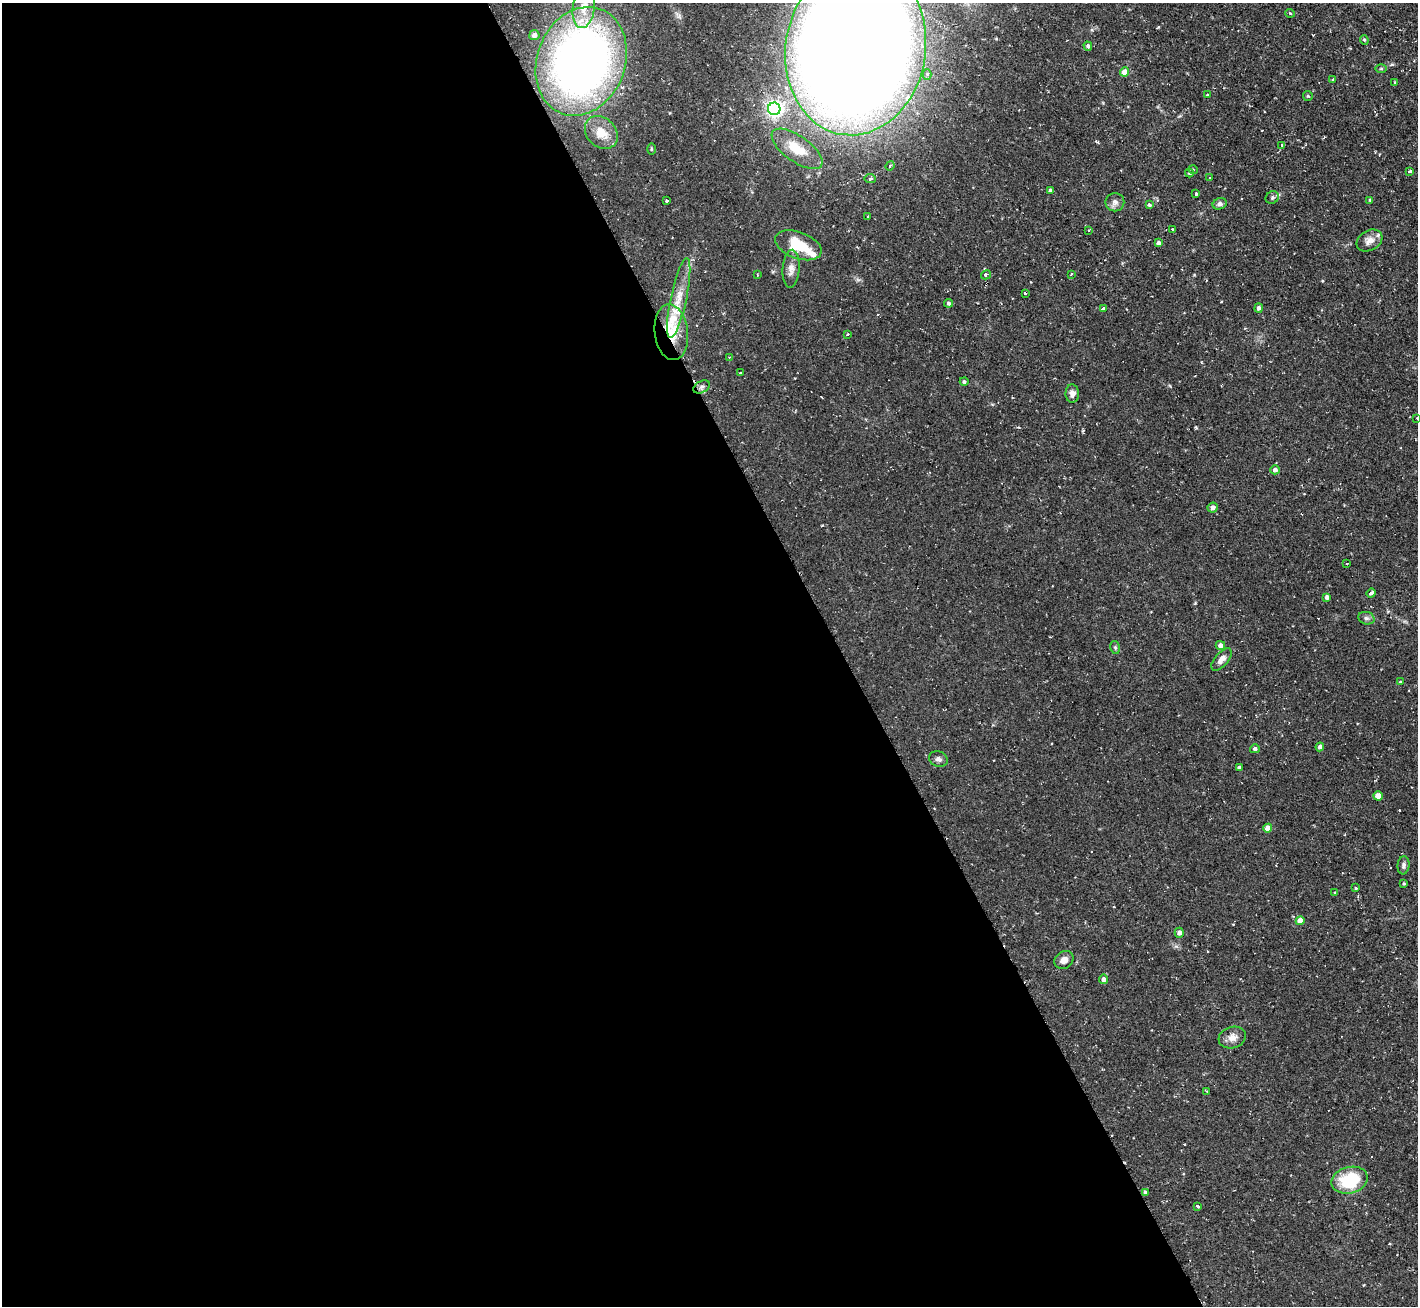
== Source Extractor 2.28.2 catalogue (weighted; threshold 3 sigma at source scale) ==
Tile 9 of 4 x 4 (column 1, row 3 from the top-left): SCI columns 1-1416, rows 1590-2893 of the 5665 x 5649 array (HDU 1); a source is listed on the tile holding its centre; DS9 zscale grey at full resolution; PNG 1420 x 1308 px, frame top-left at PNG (2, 3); each listed source drawn as its Kron ellipse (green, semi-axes under 4 px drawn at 4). Shown black and unused: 59% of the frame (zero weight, under 2 of 3 exposures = <1% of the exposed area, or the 3 px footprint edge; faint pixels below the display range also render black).
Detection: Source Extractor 2.28.2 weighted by HDU 2 'WHT'; one run over the whole footprint, this tile lists its part. Background 0.085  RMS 0.0075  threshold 0.0336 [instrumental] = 3 sigma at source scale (4.5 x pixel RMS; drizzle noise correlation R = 1.50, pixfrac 1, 0.05/0.05 arcsec/px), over >= 5 px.
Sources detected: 95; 5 cosmic-ray / hot-pixel residue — neither listed nor drawn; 5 inside a brighter listed object's ellipse — not listed separately; the other 85 listed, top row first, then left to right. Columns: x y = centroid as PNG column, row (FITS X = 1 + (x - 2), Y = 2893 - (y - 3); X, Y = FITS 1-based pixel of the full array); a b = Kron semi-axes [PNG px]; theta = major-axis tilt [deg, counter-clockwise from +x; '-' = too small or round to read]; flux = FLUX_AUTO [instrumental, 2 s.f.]
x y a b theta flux
584 7 21 11 83 13
1290 13 5 3 - 0.66
534 35 5 5 - 2.6
1364 40 5 4 - 1
1088 46 4 4 - 1.5
856 48 87 70 81 2400
581 61 56 44 69 450
1381 69 6 4 0 0.94
1124 72 4 4 - 8.2
927 74 5 4 - 1.6
1333 80 4 4 - 0.73
1395 82 4 3 - 0.63
1207 95 3 2 - 0.62
1308 96 5 4 - 0.95
774 109 6 6 - 240
601 132 18 14 -45 12
1282 145 3 2 - 1.1
651 149 5 3 - 0.72
797 149 30 13 -35 18
890 166 5 4 - 0.99
1193 170 5 3 - 0.59
1410 171 3 3 - 1.5
1189 173 4 4 - 1
870 178 6 4 -8 1.8
1210 178 3 3 - 1.8
1050 190 4 4 - 1.4
1196 194 3 3 - 2.1
1272 197 7 6 - 1.5
1370 200 4 3 - 0.76
667 201 3 3 - 4.2
1115 202 9 9 - 3.4
1149 204 3 3 - 5
1220 204 7 5 23 2.4
868 216 3 3 - 1.2
1173 229 3 2 - 1.2
1088 230 3 2 - 0.74
1369 240 14 10 30 5.5
1158 243 4 4 - 2.3
798 245 24 13 -21 28
791 269 19 8 87 5.5
1071 274 4 3 - 0.94
757 275 3 2 - 0.75
986 275 5 4 - 2.7
1025 293 3 3 - 1.5
679 298 41 8 78 15
948 303 4 4 - 1.4
1259 308 4 4 - 2
1103 309 4 3 - 2.7
671 332 28 16 -83 24
848 334 4 3 - 0.71
729 357 3 3 - 0.6
740 373 4 3 - 0.91
964 382 4 4 - 1.5
702 387 9 5 27 2.1
1072 394 9 6 -87 3.3
1417 418 3 2 - 0.71
1275 470 4 4 - 3.1
1213 508 5 5 - 3.1
1347 564 3 2 - 1
1371 593 4 3 - 2.4
1327 597 4 4 - 2.9
1366 618 8 6 -14 2.1
1220 645 5 4 - 3
1115 647 6 5 - 1.1
1221 660 13 6 49 4.6
1400 682 3 3 - 0.83
1320 747 4 4 - 2
1255 749 5 4 - 1.5
938 759 9 7 -22 2.5
1240 767 4 3 - 1.4
1378 796 4 4 - 8.5
1268 828 4 4 - 7.9
1403 865 9 6 84 2.1
1404 884 3 2 - 0.76
1356 888 3 3 - 1.7
1335 892 3 2 - 0.8
1300 921 4 4 - 9
1179 933 5 4 - 3.1
1064 960 10 8 34 4.5
1103 979 5 4 - 2.7
1232 1037 14 10 17 5.5
1207 1091 3 2 - 1.1
1350 1180 18 13 15 35
1145 1192 4 3 - 1.1
1198 1206 3 3 - 1.8
Overlapping masked pixels (flux is a lower limit): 1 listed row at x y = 671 332
Isophote crosses this tile's border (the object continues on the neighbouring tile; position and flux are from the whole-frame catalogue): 2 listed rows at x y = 856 48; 1417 418